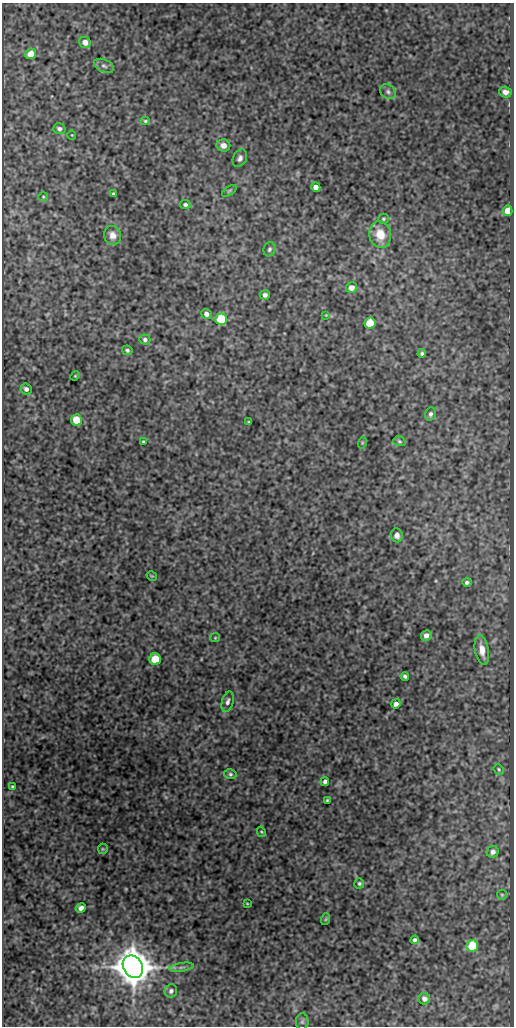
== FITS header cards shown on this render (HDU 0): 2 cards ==
NAXIS1  =                  512
NAXIS2  =                 1024

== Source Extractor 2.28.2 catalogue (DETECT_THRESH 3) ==
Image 512 x 1024 px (HDU 0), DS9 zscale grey, 1 PNG px = 1 image px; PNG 516 x 1028 px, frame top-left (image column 1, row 1024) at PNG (2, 3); each listed source drawn as its Kron ellipse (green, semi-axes under 4 px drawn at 4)
Background 336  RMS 0.84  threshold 2.52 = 3 sigma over >= 5 px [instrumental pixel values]
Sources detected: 67; all 67 listed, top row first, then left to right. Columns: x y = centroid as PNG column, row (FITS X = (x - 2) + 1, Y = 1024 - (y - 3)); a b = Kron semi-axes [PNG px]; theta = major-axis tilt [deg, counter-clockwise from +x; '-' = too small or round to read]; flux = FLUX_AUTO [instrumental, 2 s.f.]
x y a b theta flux
85 42 6 5 - 340
31 54 5 5 - 630
104 66 10 6 -23 210
388 92 8 6 -43 190
505 92 6 5 - 250
145 121 4 4 - 72
59 129 6 5 - 170
72 135 5 3 - 44
223 145 7 6 - 330
240 158 9 6 62 220
316 187 5 4 - 320
229 191 8 4 35 87
113 194 3 3 - 69
43 197 5 4 - 59
185 205 5 4 - 97
508 211 5 4 - 1100
384 219 5 5 - 80
113 235 9 8 - 450
380 235 13 11 -82 1100
269 249 7 6 - 130
352 287 5 5 - 410
265 295 5 4 - 170
206 314 5 5 - 260
326 315 4 4 - 53
221 319 6 5 - 3600
370 323 5 5 - 1900
145 339 5 5 - 130
127 350 5 4 - 100
422 353 4 4 - 100
75 376 5 4 - 54
26 389 5 5 - 180
430 414 7 5 68 150
76 420 5 5 - 1700
249 422 3 2 - 59
143 441 3 2 - 55
399 441 6 4 -17 87
362 443 6 3 72 62
397 535 7 6 - 300
152 576 5 3 - 50
467 582 5 4 - 120
426 635 5 5 - 290
215 638 5 4 - 57
482 650 15 7 -80 520
155 659 5 5 - 2200
405 676 4 3 - 110
228 702 10 5 74 200
396 704 5 4 - 240
499 769 6 4 -49 81
230 774 6 5 - 100
325 782 4 4 - 150
13 786 3 3 - 73
327 800 4 3 - 68
261 832 5 4 - 63
103 849 5 5 - 64
493 852 6 5 - 220
359 883 5 5 - 93
502 895 5 5 - 73
247 903 3 2 - 40
81 908 5 4 - 220
326 919 6 3 71 56
415 940 4 4 - 130
472 946 6 5 - 2600
133 967 12 9 -58 170000
182 967 12 3 9 160
171 991 7 6 - 150
424 999 6 6 - 220
302 1022 8 6 89 130